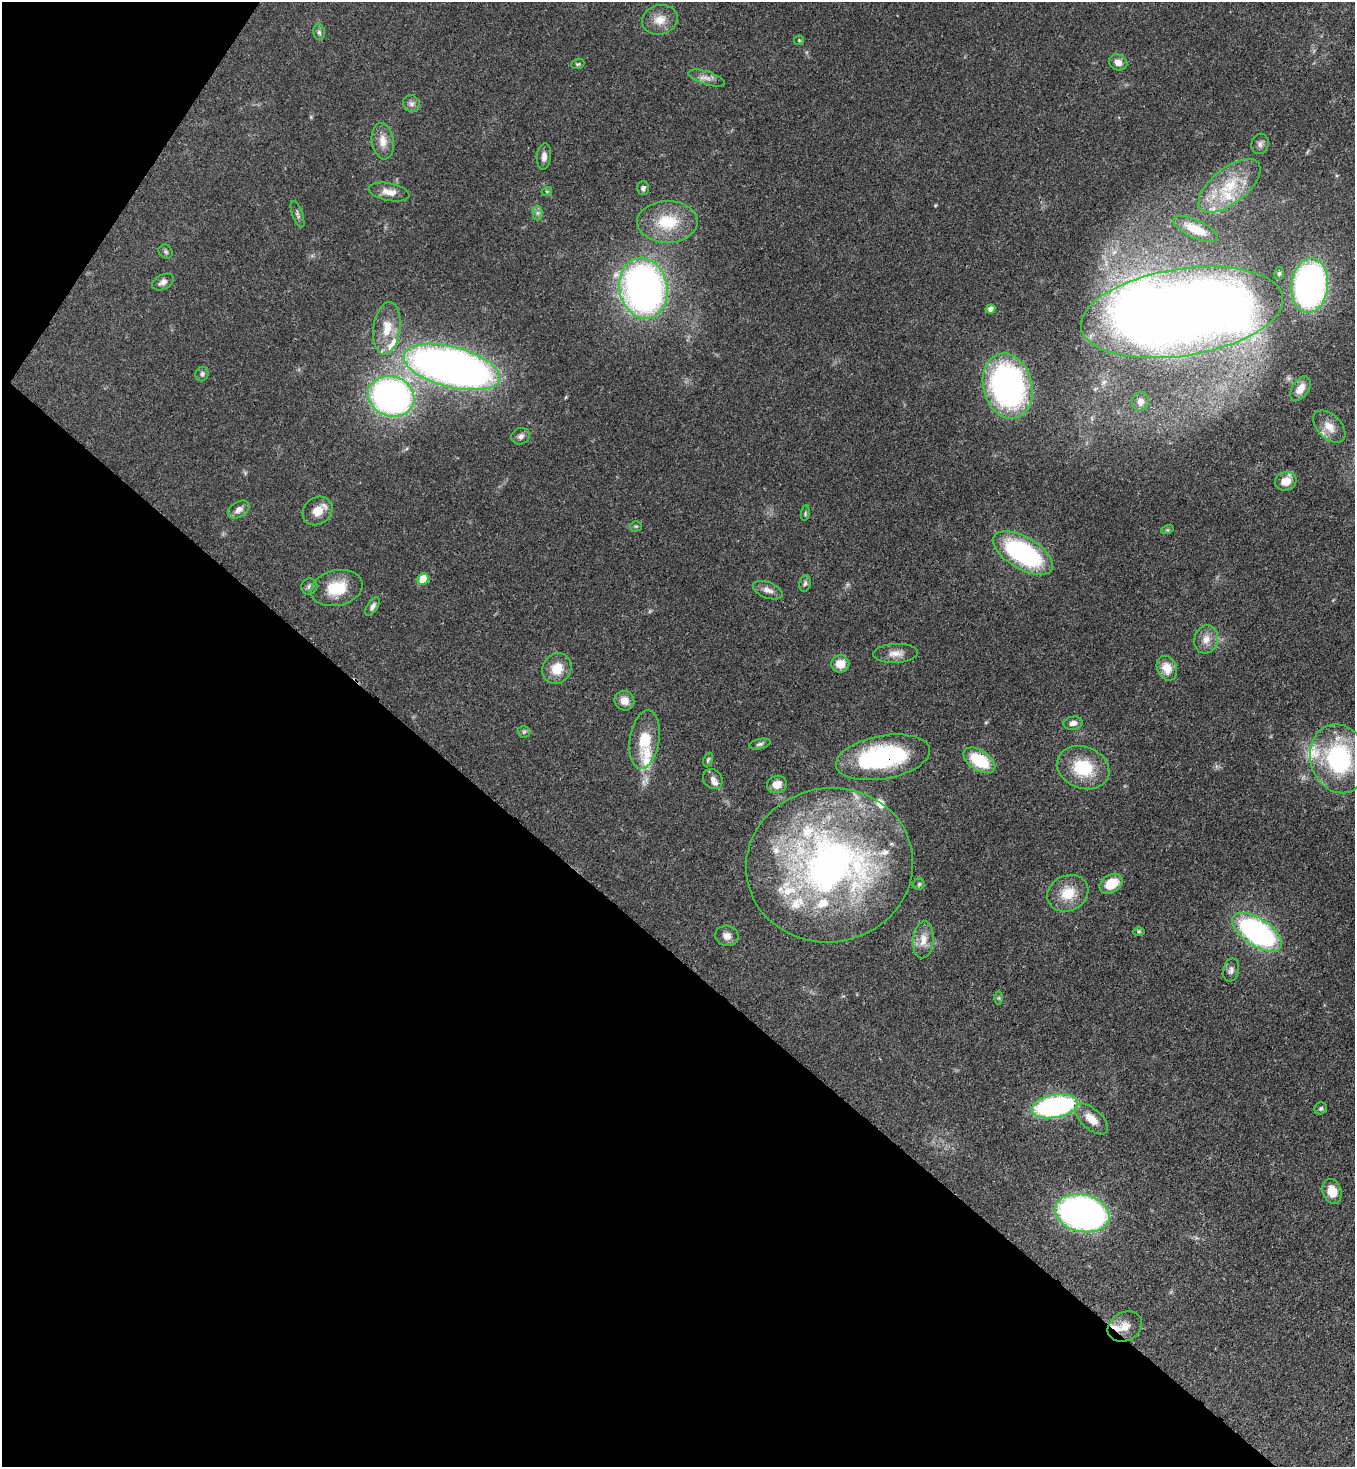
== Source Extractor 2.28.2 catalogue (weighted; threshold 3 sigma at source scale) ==
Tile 9 of 4 x 4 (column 1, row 3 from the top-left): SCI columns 364-1716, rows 1525-2989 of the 6000 x 5978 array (HDU 1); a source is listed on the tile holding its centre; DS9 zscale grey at full resolution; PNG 1357 x 1469 px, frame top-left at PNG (2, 2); each listed source drawn as its Kron ellipse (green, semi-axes under 4 px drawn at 4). Shown black and unused: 37% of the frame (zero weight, under 3 of 4 exposures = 7% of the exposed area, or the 3 px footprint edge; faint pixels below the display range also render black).
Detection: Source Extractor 2.28.2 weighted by HDU 2 'WHT'; one run over the whole footprint, this tile lists its part. Background 0.0729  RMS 0.004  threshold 0.018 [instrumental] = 3 sigma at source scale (4.5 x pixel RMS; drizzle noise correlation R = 1.50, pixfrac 1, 0.05/0.05 arcsec/px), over >= 5 px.
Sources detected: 98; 1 inside a brighter object's white glare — neither listed nor drawn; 17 inside a brighter listed object's ellipse — not listed separately; the other 80 listed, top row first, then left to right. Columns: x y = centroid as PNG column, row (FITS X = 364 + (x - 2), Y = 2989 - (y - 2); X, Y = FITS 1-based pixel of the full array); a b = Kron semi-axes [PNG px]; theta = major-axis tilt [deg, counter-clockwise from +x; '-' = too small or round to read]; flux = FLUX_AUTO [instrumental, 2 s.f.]
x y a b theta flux
660 20 18 14 15 5.6
319 32 8 6 -74 1.1
799 40 5 4 - 0.46
1118 62 9 7 -26 2.8
578 64 7 5 20 0.57
706 78 19 6 -18 2.6
411 104 9 8 - 1.6
383 141 18 11 -82 4.7
1260 144 10 8 73 1.6
544 156 13 7 84 2.3
1229 186 37 17 39 18
643 188 7 6 - 1.3
547 191 5 3 - 0.44
389 192 21 8 -11 4
537 213 7 5 90 1.1
297 214 14 5 -70 1.2
667 222 30 21 0 17
1195 229 24 9 -24 7.8
166 252 7 6 - 0.9
1279 273 6 5 - 0.77
163 282 11 7 28 2.1
1310 286 27 18 84 130
643 288 31 24 -79 190
990 309 5 4 - 1.9
1182 312 102 43 9 660
387 328 26 13 82 8.6
452 367 49 20 -15 330
202 374 7 6 - 1.2
1008 386 33 24 -75 120
1300 389 14 8 57 4.3
391 396 23 20 -19 150
1140 402 9 8 - 2.6
1329 427 19 12 -45 4.8
521 436 9 8 - 1.6
1286 481 11 9 15 5.4
239 510 12 7 32 2.5
317 511 16 13 38 5.2
805 513 8 4 82 0.61
636 526 6 5 - 0.59
1167 530 6 4 17 0.57
1023 553 33 16 -30 58
423 579 6 5 - 10
805 583 8 5 79 1
309 586 8 8 - 1.2
337 588 26 17 12 12
768 590 15 8 -21 2.5
372 606 10 5 57 1.6
1206 639 14 11 74 4
896 653 22 9 3 3.9
840 664 9 8 - 5.2
1167 668 13 9 -67 5.4
557 669 16 14 56 7.4
624 701 10 9 - 3.6
1073 723 9 6 11 2
524 732 6 6 - 0.79
644 740 29 14 81 12
760 744 11 5 13 1.1
883 757 48 21 10 59
1339 759 35 28 -74 46
708 760 7 4 63 0.62
979 760 18 10 -32 19
1083 768 27 21 -21 17
713 779 11 9 -51 1.9
777 784 10 8 18 3.9
829 865 84 77 11 190
919 884 5 5 - 0.66
1111 884 12 9 32 8.9
1068 893 21 17 28 9.7
1139 932 6 4 0 0.59
1257 932 28 13 -33 92
727 936 11 10 - 2.8
923 940 18 10 85 4.8
1231 970 12 7 76 1.7
999 998 6 4 89 0.6
1055 1106 23 11 10 75
1321 1108 6 5 - 0.72
1091 1119 20 10 -42 5.6
1332 1191 13 9 -71 5.7
1082 1213 27 18 -13 160
1125 1327 18 14 30 4.3
Overlapping masked pixels (flux is a lower limit): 2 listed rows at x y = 883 757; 1055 1106